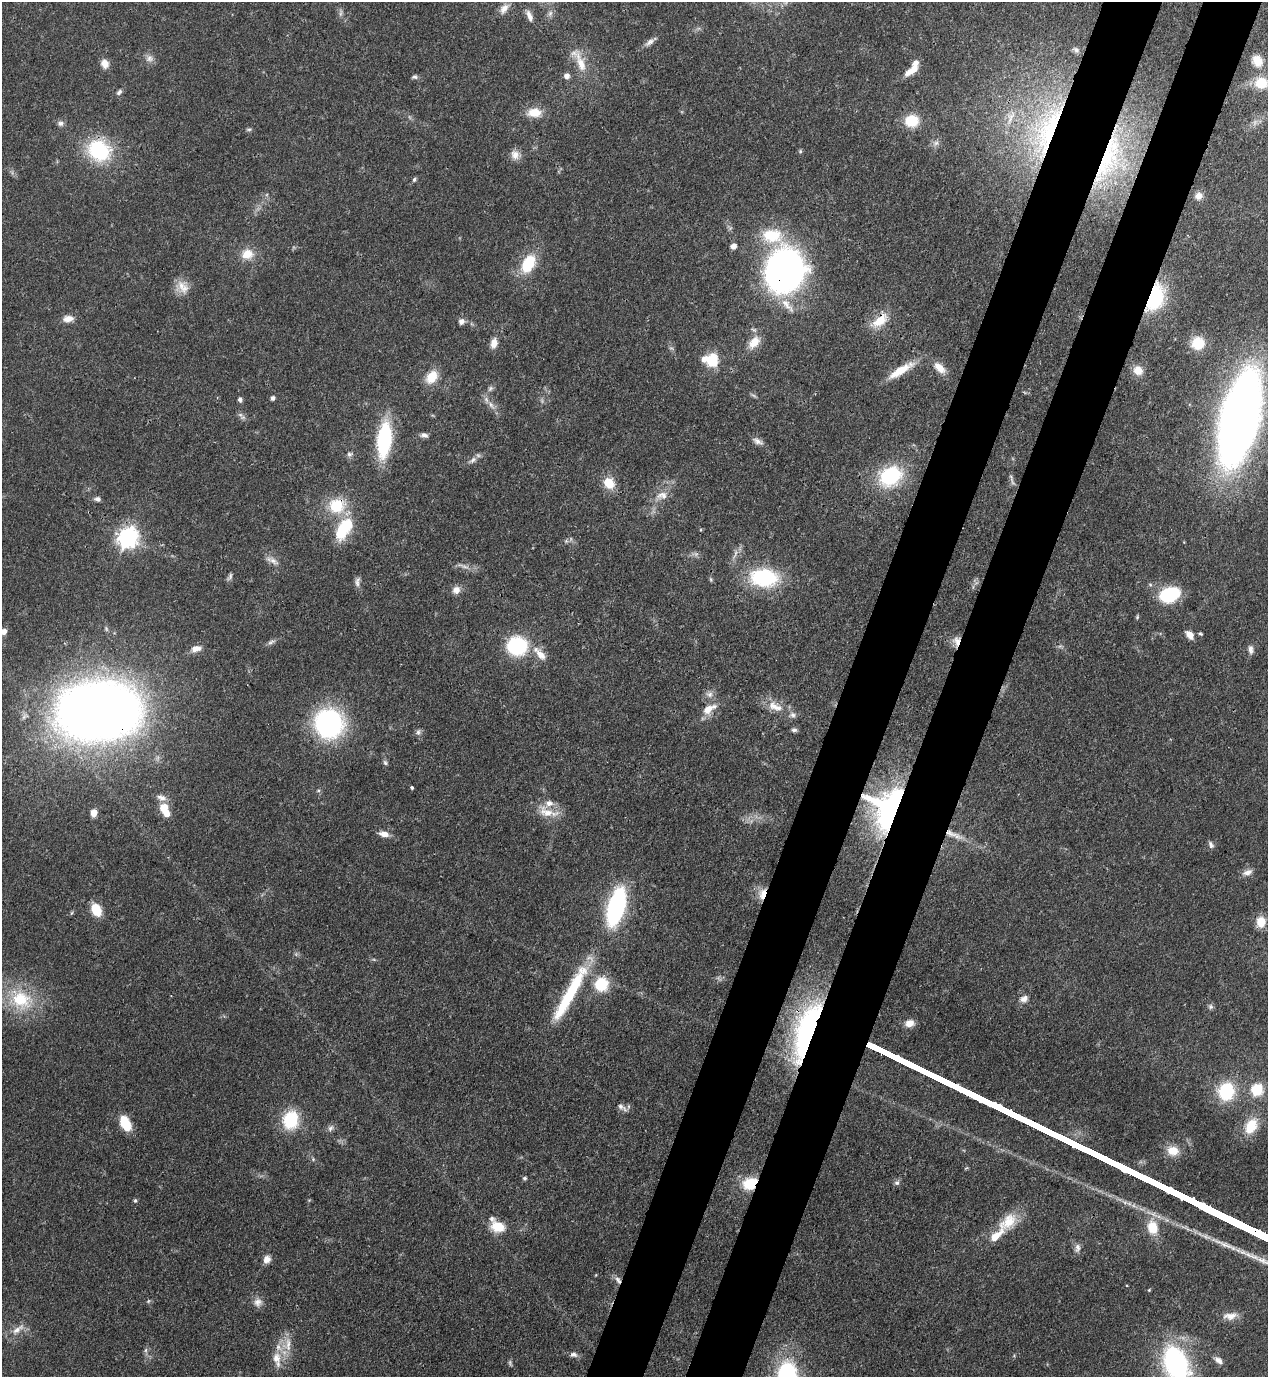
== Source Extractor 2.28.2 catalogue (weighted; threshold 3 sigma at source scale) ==
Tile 10 of 4 x 4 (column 2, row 3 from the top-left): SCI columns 1619-2884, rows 1415-2789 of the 5638 x 5578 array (HDU 1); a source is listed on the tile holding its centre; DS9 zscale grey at full resolution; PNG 1270 x 1379 px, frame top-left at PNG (2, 2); no overlay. Shown black and unused: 9% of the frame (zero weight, under 3 of 4 exposures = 7% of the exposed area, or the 3 px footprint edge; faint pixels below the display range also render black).
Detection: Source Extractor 2.28.2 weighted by HDU 2 'WHT'; one run over the whole footprint, this tile lists its part. Background 0.0517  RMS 0.0035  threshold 0.0157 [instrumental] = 3 sigma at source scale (4.5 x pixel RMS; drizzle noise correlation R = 1.50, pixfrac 1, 0.05/0.05 arcsec/px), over >= 5 px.
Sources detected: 158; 5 too faint to see at this stretch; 1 long thin detection or spike segment (spike, bleed or trail) — not listed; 9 inside a brighter listed object's ellipse — not listed separately; the other 143 listed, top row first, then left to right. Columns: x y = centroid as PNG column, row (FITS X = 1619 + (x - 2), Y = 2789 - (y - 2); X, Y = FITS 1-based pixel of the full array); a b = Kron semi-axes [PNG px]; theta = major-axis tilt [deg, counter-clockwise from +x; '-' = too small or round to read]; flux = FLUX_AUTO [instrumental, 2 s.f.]
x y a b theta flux
504 8 16 9 51 2.6
341 13 11 3 75 0.8
529 16 16 6 -70 2
650 42 19 6 36 1.8
149 58 11 10 - 2
1257 61 14 11 -60 4.5
581 63 38 10 -70 7
105 64 10 8 -71 3
912 70 17 7 33 4.4
567 76 5 5 - 2.1
415 77 8 5 2 0.84
1261 83 17 14 -1 7.5
119 92 9 6 46 1
534 113 18 11 2 6
1010 117 27 10 70 6.2
911 121 15 13 1 9.5
61 123 8 7 - 1.2
249 129 8 4 1 0.62
1047 131 90 27 70 59
936 143 8 7 - 1.3
99 150 33 27 -31 24
800 151 6 5 - 0.52
1107 154 84 36 74 61
515 155 13 11 -64 2.8
414 180 6 5 - 0.63
1198 196 10 9 - 2.1
772 236 30 20 -3 15
733 246 7 6 - 2
247 254 17 14 8 5.6
528 264 22 13 60 13
784 271 30 25 65 190
182 287 18 16 -53 4.7
1155 297 28 16 70 28
787 305 26 9 -48 4.3
68 319 13 8 8 2.9
880 321 25 12 40 7.1
461 322 7 7 - 1.6
754 342 19 11 49 5.2
494 343 12 8 80 2.9
1198 343 15 15 - 8.3
704 359 8 6 -88 2
712 360 7 6 - 25
940 368 17 9 -43 4
901 370 36 9 32 8.3
1138 370 12 11 - 3.7
432 377 16 11 54 6.8
490 388 9 6 49 1
273 398 5 4 - 1.2
240 399 6 5 - 0.94
491 405 15 5 -58 2.2
243 417 7 6 - 0.99
1240 418 64 24 76 450
424 435 10 6 -14 1.3
384 440 35 13 83 31
758 441 15 7 -26 1.9
350 454 8 7 - 1
472 460 14 7 34 1.8
890 476 24 19 27 28
1011 477 12 4 -68 1
609 483 13 11 -54 6.6
662 495 18 11 7 3.7
97 499 8 6 -13 1.1
336 506 17 15 19 14
344 529 28 14 60 17
127 537 8 7 - 200
566 541 5 5 - 0.58
695 554 10 6 0 1.2
272 560 20 7 -26 2.3
464 566 19 3 -20 1.6
230 576 10 5 75 0.89
764 578 30 19 -5 29
711 579 7 4 -71 0.51
357 581 13 7 81 1.5
456 590 11 9 41 2.4
1170 594 16 12 20 27
4 631 6 6 - 2.1
1200 634 5 4 - 0.5
1190 635 11 7 -48 2.6
956 641 14 9 -90 2.9
271 642 12 5 19 1.1
517 646 21 19 -3 26
196 649 14 8 14 2.9
1251 649 12 6 -85 1.4
541 655 19 10 -48 4.4
709 694 10 8 -15 1.8
775 706 25 12 -24 6
709 709 19 9 30 4.9
98 711 64 43 4 490
329 723 20 20 - 84
794 730 8 5 0 0.85
418 732 9 7 50 1
385 762 7 6 - 0.8
412 787 4 4 - 0.57
161 798 14 8 -21 2.2
163 808 10 9 - 5.8
890 809 30 23 70 110
547 812 33 13 -17 7
94 813 7 6 - 2.7
384 834 11 6 -11 2.8
953 834 31 8 -23 5.1
1211 845 10 6 -63 1.1
1247 872 14 7 20 2
762 894 15 9 80 4.3
616 907 25 10 74 76
96 910 13 9 -66 8
71 913 6 4 70 0.44
1261 922 11 10 - 5.4
296 954 6 5 - 0.65
601 984 16 16 - 12
570 993 74 12 61 29
1024 999 10 8 28 2.1
21 1000 37 27 -26 22
1211 1007 7 7 - 0.88
910 1023 10 8 13 3
807 1031 68 21 71 80
1257 1090 6 6 - 33
1226 1091 13 12 - 25
620 1106 12 7 -36 1.7
290 1120 18 15 76 18
125 1123 15 9 -66 10
1251 1126 21 14 61 8.2
331 1128 11 7 57 1.3
1173 1151 15 12 -15 5.2
313 1159 5 5 - 0.48
525 1178 6 5 - 0.62
750 1183 13 10 24 14
897 1183 7 7 - 0.99
135 1201 6 5 - 0.57
1008 1221 29 18 43 9.6
498 1227 15 11 -16 7.5
1152 1227 21 15 -78 8.5
1077 1248 12 7 75 1.6
267 1259 11 9 63 2.2
618 1280 11 7 -59 1.8
1149 1290 4 4 - 0.37
258 1302 12 11 - 2.4
1230 1316 20 9 7 3.4
18 1329 23 8 38 3.4
287 1344 23 14 83 5.9
146 1350 7 4 88 0.72
573 1354 10 7 -5 1.5
1218 1360 12 7 -36 1.9
1176 1364 27 17 -67 75
Overlapping masked pixels (flux is a lower limit): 14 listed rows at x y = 1047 131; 1107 154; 784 271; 1155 297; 880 321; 336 506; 956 641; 98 711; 890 809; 953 834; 762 894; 807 1031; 750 1183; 618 1280
Isophote crosses this tile's border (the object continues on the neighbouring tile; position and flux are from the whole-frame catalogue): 2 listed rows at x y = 4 631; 1176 1364